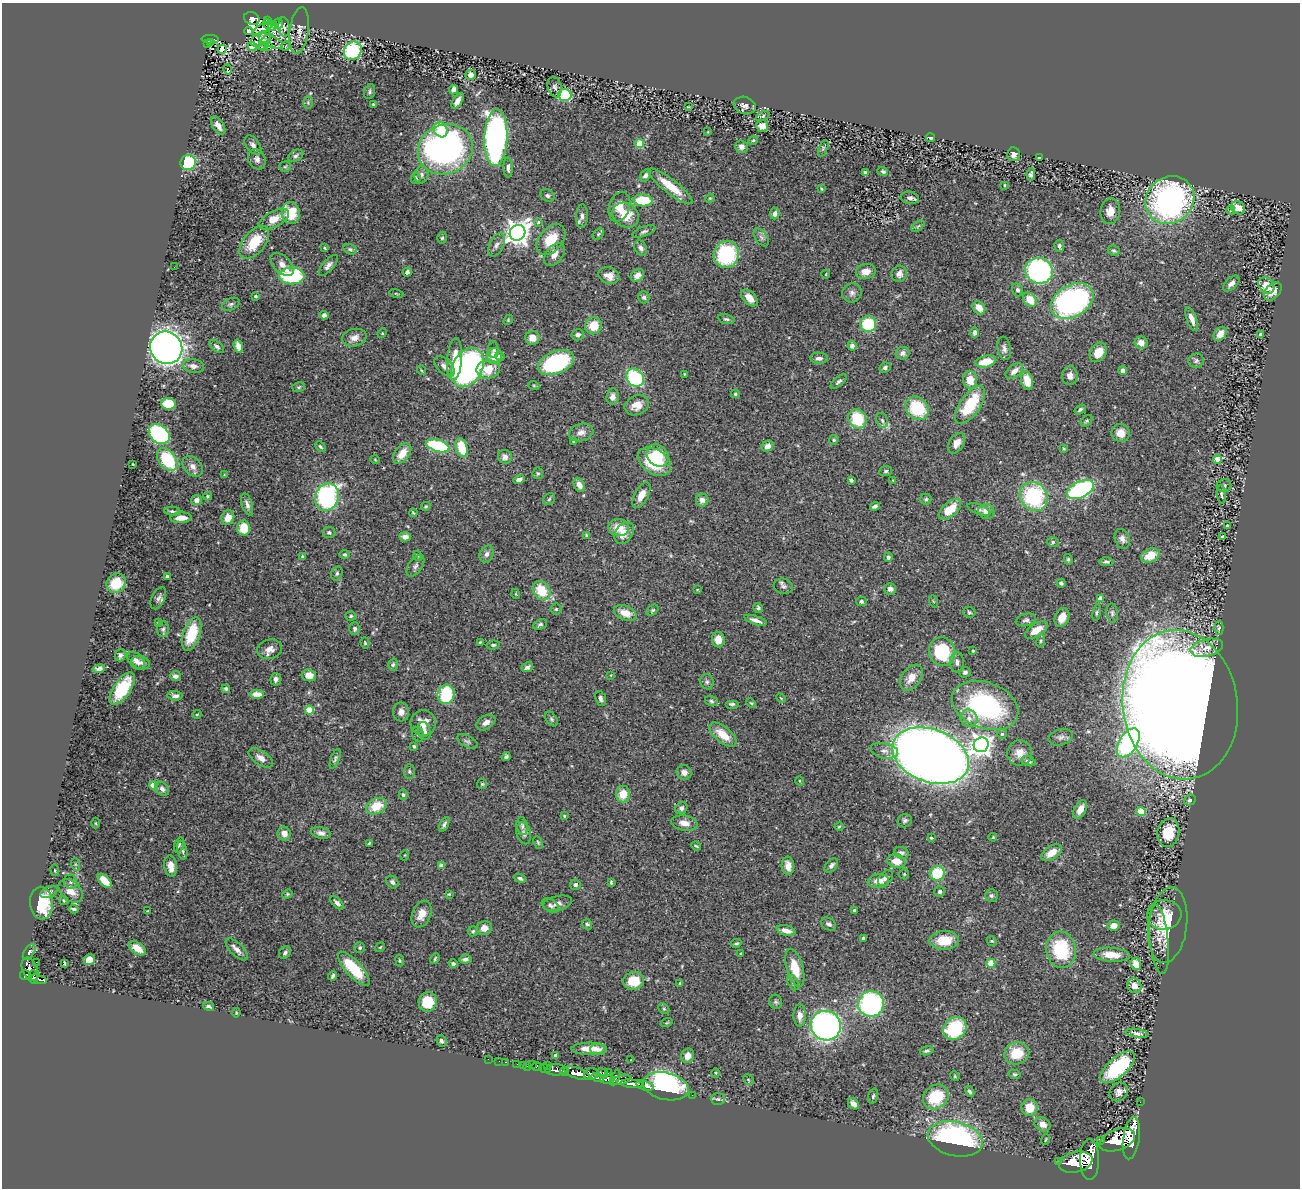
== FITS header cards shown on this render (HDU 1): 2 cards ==
NAXIS1  =                 1298
NAXIS2  =                 1186

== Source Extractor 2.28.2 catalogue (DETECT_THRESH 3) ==
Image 1298 x 1186 px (HDU 1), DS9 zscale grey, 1 PNG px = 1 image px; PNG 1302 x 1190 px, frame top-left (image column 1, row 1186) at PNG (2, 3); each listed source drawn as its Kron ellipse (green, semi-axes under 4 px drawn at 4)
Background 0.804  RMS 0.031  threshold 0.092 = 3 sigma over >= 5 px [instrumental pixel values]
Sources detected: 501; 1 with non-positive FLUX_AUTO (blend fragments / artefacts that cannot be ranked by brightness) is neither listed nor drawn; the other 500 listed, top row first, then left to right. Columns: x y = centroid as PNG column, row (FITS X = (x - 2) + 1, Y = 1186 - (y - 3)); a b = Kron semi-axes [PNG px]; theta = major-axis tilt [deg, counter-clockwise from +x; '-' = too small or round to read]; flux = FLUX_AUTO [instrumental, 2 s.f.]
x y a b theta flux
252 18 8 6 -18 280
267 20 3 2 - 2.1
267 24 5 2 - 1.8
279 24 5 4 - 1.1
272 26 5 3 - 1.4
284 27 9 5 -83 3.9
263 28 12 3 29 4.7
249 31 4 4 - 2.5
299 31 23 9 82 17
210 39 9 3 -2 120
261 39 11 6 30 7.7
271 41 13 5 -26 8.2
211 42 3 2 - 8.3
264 42 9 3 53 3.2
207 44 3 3 - 25
252 46 5 4 - 33
286 46 5 3 - 1.8
263 47 5 2 - 2.3
269 47 3 3 - 60
222 49 4 4 - 37
353 51 10 8 49 160
228 69 5 3 - 48
471 75 5 5 - 12
555 87 10 7 -76 6.7
453 89 5 4 - 8
370 92 7 5 71 4.2
565 95 6 6 - 120
458 101 9 4 58 11
308 103 6 5 - 3.5
373 104 3 2 - 2.1
745 105 11 8 -19 11
688 107 3 2 - 1.4
763 116 7 4 28 3.5
218 126 10 5 -57 16
762 126 6 6 - 14
441 130 8 6 -56 50
708 132 4 2 - 1.3
496 138 28 11 87 830
931 138 4 3 - 5.2
753 140 5 4 - 2.6
639 144 4 4 - 72
253 145 11 6 -53 10
741 147 6 6 - 8.1
823 148 9 4 68 3.3
445 149 28 24 24 810
1014 154 7 6 - 11
296 156 8 5 27 5.2
1039 157 3 2 - 1.9
257 159 10 8 -65 10
188 163 8 7 - 130
285 167 6 5 - 3.5
508 168 10 4 -89 7.9
883 171 5 4 - 4
865 173 4 3 - 3.1
1031 174 6 4 83 5
421 175 9 7 79 7.2
645 175 7 4 53 7.2
416 178 5 4 - 3.7
1004 185 4 2 - 1.8
670 186 27 7 -38 45
821 189 4 3 - 2.4
547 195 7 5 -33 4.9
710 198 5 3 - 2.1
910 198 9 6 -10 7.5
643 200 9 6 -4 73
1170 200 25 23 39 570
619 207 15 10 72 23
1238 208 7 6 - 22
1231 210 4 3 - 1.7
1110 211 13 9 84 21
291 213 11 9 -83 65
775 213 6 4 89 7.1
625 215 14 11 -37 51
582 216 12 6 87 8.8
274 219 16 8 28 32
538 222 4 4 - 3.2
918 226 7 4 37 3.7
644 231 12 5 21 5.3
518 233 8 7 - 2000
598 234 6 4 42 3.4
761 237 10 6 -53 7.2
442 238 6 4 72 3.8
551 239 17 11 49 48
254 242 19 11 51 67
497 245 12 7 64 10
1059 246 6 5 - 5.4
325 248 4 3 - 2.1
641 248 8 6 -63 7.6
350 249 7 5 -19 4
1114 251 6 5 - 3.9
726 254 13 12 - 170
554 255 13 8 52 13
282 264 14 8 -46 15
328 265 13 5 48 9.1
174 267 2 2 - 1.4
1039 271 14 12 -18 370
407 272 4 4 - 5.3
866 272 10 7 10 19
826 274 4 3 - 1.4
899 274 8 7 - 11
637 275 7 5 40 13
292 276 13 8 0 190
609 276 11 8 -16 19
1231 284 10 5 44 9
1266 285 9 7 -48 28
1017 290 6 5 - 5.8
1273 291 11 7 48 19
852 293 10 9 - 9.3
396 294 7 3 -9 2.5
255 296 3 3 - 3.9
644 297 6 5 - 5.1
749 298 10 6 -45 17
1030 300 8 6 -51 34
1072 301 23 16 29 490
231 304 9 6 23 5.1
979 308 7 5 -48 21
324 315 4 4 - 7.6
726 319 8 5 -14 4.7
1192 319 13 5 -69 15
508 320 5 4 - 2.4
868 324 8 8 - 100
594 326 9 8 - 37
975 332 6 4 -90 6.7
382 333 5 4 - 2.3
1220 334 8 5 54 17
1261 334 4 3 - 4.3
578 335 6 5 - 6.3
354 338 12 8 13 16
533 338 7 7 - 17
1141 343 6 6 - 16
217 346 8 5 -40 6.1
238 346 7 4 -71 17
852 346 4 4 - 7.6
166 348 16 15 - 1500
1004 348 12 6 -80 8.5
493 350 8 5 -84 4.6
1098 352 10 7 59 32
903 353 7 6 - 6.7
494 356 8 7 - 31
500 356 5 4 - 5.6
819 358 9 5 -3 9
455 359 21 7 86 32
986 361 10 5 13 41
1196 361 7 7 - 6
556 363 19 11 22 250
193 366 11 7 -8 14
444 366 12 7 -42 13
467 368 21 15 62 560
885 368 6 5 - 6
488 369 12 9 4 46
421 370 5 3 - 1.9
1123 370 4 4 - 13
1014 371 10 6 39 15
684 374 4 3 - 1.8
1070 376 9 8 - 11
635 378 10 8 -45 160
970 380 9 7 -81 31
1027 381 10 5 -78 33
839 382 10 4 41 5
534 386 5 3 - 2.3
299 387 6 5 - 3.5
735 394 4 4 - 4.4
613 397 8 6 85 11
168 404 7 5 -3 79
637 405 12 9 22 23
970 405 22 10 55 93
917 408 12 10 -46 100
1080 409 6 4 33 4
857 419 10 8 -58 87
882 420 8 5 -72 5.6
1087 421 7 4 41 3.6
581 432 12 8 14 14
1121 433 9 9 - 22
159 434 11 8 -39 260
834 440 5 4 - 3
573 442 3 3 - 2.3
957 443 11 7 57 17
438 446 12 6 -16 170
767 446 6 5 - 11
320 447 6 3 -45 3.4
462 448 10 5 -73 63
1064 449 4 3 - 1.9
402 453 12 7 52 25
658 455 12 10 -46 58
505 457 7 7 - 11
167 459 13 8 -53 120
1218 459 4 4 - 49
375 460 4 3 - 1.7
654 462 18 12 -33 110
133 464 3 2 - 1.4
193 466 12 8 -46 12
886 471 6 5 - 3.8
538 473 6 5 - 3.2
224 475 3 3 - 1.5
519 480 5 4 - 11
851 480 4 3 - 4.1
893 480 3 3 - 1.4
579 485 7 5 -61 15
1224 485 7 6 - 4.8
1080 490 15 8 26 320
1221 494 9 4 -85 3.6
641 495 14 7 61 22
208 496 4 4 - 2.2
1034 496 15 13 -52 200
327 497 14 11 72 310
549 499 6 5 - 3.7
926 499 5 5 - 3.4
197 500 5 5 - 11
702 500 6 6 - 9.1
247 504 11 5 -73 8.3
426 506 5 4 - 2.9
875 506 5 3 - 5.9
950 509 13 7 41 49
979 509 12 5 -22 5.7
172 511 8 4 -5 4.1
986 511 8 7 - 17
413 513 4 3 - 2.1
181 518 10 5 3 20
228 518 7 6 - 22
1227 526 3 3 - 2.7
619 527 10 8 -9 32
244 528 7 6 - 42
329 532 6 5 - 5.3
624 533 12 8 56 24
586 535 4 4 - 2.6
405 537 6 4 -4 13
1222 537 4 3 - 4.9
1122 539 10 7 -70 8.8
1053 542 6 5 - 4.1
345 554 5 4 - 3.7
487 554 8 6 65 8.2
1150 555 9 6 23 40
418 556 5 3 - 1.9
302 557 3 3 - 2.5
888 557 4 4 - 4.2
1068 559 5 4 - 3.1
1106 562 7 4 -2 4.5
415 566 12 7 55 8.1
337 573 7 5 74 4.9
167 577 4 3 - 5.9
116 583 10 9 - 55
1061 583 4 3 - 3.7
783 586 10 7 -15 6.9
890 589 6 6 - 8.2
697 590 4 2 - 1.5
542 591 10 8 -54 57
516 594 5 3 - 1.8
158 598 12 6 63 7.8
1100 598 4 4 - 19
861 601 5 5 - 5.4
933 601 6 4 -71 2
758 608 5 4 - 3.8
556 609 5 5 - 3.5
653 610 7 4 40 3.1
969 612 6 5 - 3.5
625 613 12 7 -21 25
1097 613 8 4 79 4
1112 613 10 5 -83 5.7
351 616 5 4 - 2.6
1062 617 9 7 64 24
756 620 12 4 -18 11
1026 620 10 6 13 6.1
158 623 3 3 - 2.8
540 624 7 5 25 4.4
355 628 6 5 - 5.5
1219 628 7 4 89 4.2
163 629 8 6 88 4.8
1036 630 13 6 32 29
192 634 17 8 71 82
718 640 8 6 -82 22
1041 641 7 3 82 3.1
480 642 3 3 - 2
365 643 6 4 -73 2.3
493 645 6 4 9 3.3
1207 648 17 8 13 23
270 649 12 9 14 14
973 651 4 3 - 2.2
942 652 14 13 - 130
120 655 6 5 - 6
136 661 10 7 -46 9.9
957 662 10 7 -88 9.1
141 663 9 6 -17 8.8
393 665 6 4 73 3.6
527 667 6 4 27 6.9
99 669 6 4 9 6.7
965 672 6 5 - 5.6
309 675 7 6 - 21
611 675 4 3 - 1.8
175 676 5 4 - 9.2
911 678 14 9 55 25
276 679 6 5 - 7.1
707 682 7 7 - 5.3
122 689 18 8 56 85
226 689 4 4 - 4.5
257 694 7 4 0 26
446 694 10 8 83 100
175 696 7 4 -4 6.5
781 698 5 3 - 2
601 699 8 5 -72 5.9
711 701 7 5 -18 4
751 703 5 4 - 2.2
732 704 7 4 0 4.1
985 705 34 23 -20 340
1180 705 75 57 -82 6700
309 710 4 4 - 68
401 712 9 8 - 11
197 714 5 3 - 1.9
969 718 9 8 - 12
552 719 8 5 -54 4
486 722 10 6 33 12
423 723 13 12 - 25
424 731 9 6 -74 10
418 734 7 5 -71 5.1
1002 734 5 5 - 3.2
723 735 16 8 -39 38
1061 737 12 8 16 9
467 741 11 5 -28 5.8
1128 743 16 9 58 380
981 745 8 7 - 1400
414 746 4 4 - 3.4
884 751 14 7 -12 12
1020 753 13 12 - 22
931 756 40 26 -21 3400
506 757 5 4 - 4.5
261 758 14 7 -34 14
335 759 10 4 69 4.6
1028 761 8 4 -18 5.4
409 771 7 5 90 3.8
684 772 7 7 - 11
800 781 4 3 - 1.6
482 784 5 5 - 2.6
154 785 4 4 - 53
162 789 8 6 -52 8.5
623 794 8 7 - 33
403 795 5 4 - 3.8
1190 800 6 5 - 6.4
376 806 11 8 25 44
681 808 6 5 - 6.4
1080 809 10 6 62 20
1141 812 5 4 - 81
564 816 4 3 - 2.7
905 821 7 6 - 5.1
96 823 5 3 - 2
684 823 13 7 -8 17
444 824 8 4 64 4.8
522 826 9 5 -82 5.8
839 827 4 4 - 2.3
321 833 10 5 -13 8.2
524 833 11 7 -75 8.4
1168 833 14 11 79 51
284 834 7 6 - 16
993 837 4 3 - 1.8
931 838 4 3 - 2.2
538 842 6 4 -63 2.7
369 843 3 2 - 2.2
179 845 8 4 73 3.7
696 846 5 2 - 2.2
182 850 9 5 -77 5.9
901 853 7 5 -21 7.6
1051 853 11 6 33 25
405 855 5 3 - 1.6
896 861 9 6 -13 24
75 864 6 4 -71 2.9
831 865 8 5 49 7.1
171 866 11 6 -82 22
441 866 4 4 - 22
788 866 9 6 -87 19
55 870 5 3 - 1.7
937 873 7 7 - 90
904 874 5 5 - 2.5
520 878 6 4 -25 5.2
885 878 9 6 49 7.3
105 881 8 5 -47 34
878 881 11 6 7 23
70 882 7 6 - 6.3
392 882 7 5 -47 5.9
611 882 4 3 - 2.4
575 885 5 5 - 5.2
71 891 13 9 -44 22
49 892 9 5 23 6.6
940 892 5 5 - 5.7
287 894 5 4 - 2.6
449 894 4 3 - 2.1
991 895 6 6 - 4.6
64 900 5 4 - 2.8
41 903 16 11 -85 76
337 903 8 4 -45 7.7
557 903 15 7 13 9.7
550 906 9 6 -32 5.7
73 909 5 3 - 4.9
854 910 3 3 - 2.5
148 911 3 2 - 2.2
422 914 14 9 67 22
1164 915 17 14 7 34
587 924 5 5 - 4.6
829 924 8 6 -30 5.8
1113 925 6 5 - 20
1168 925 38 19 83 87
484 928 8 6 20 15
473 931 5 5 - 3
786 931 9 5 -15 16
863 938 3 3 - 2.8
944 940 15 9 0 51
1159 940 35 9 -84 26
992 941 5 4 - 2.6
736 943 5 3 - 2.9
380 947 5 3 - 1.9
137 948 9 5 -35 25
360 948 5 5 - 3.6
237 949 14 6 -45 12
1061 950 18 15 -81 120
29 952 9 5 56 5.4
285 953 7 5 46 6.2
741 953 3 2 - 1.5
1112 955 18 7 -5 35
89 959 6 5 - 16
435 959 5 3 - 2.6
465 959 6 4 6 6.2
400 960 6 3 -81 2.2
36 962 2 2 - 6.5
991 963 4 4 - 79
64 964 3 3 - 78
453 964 4 3 - 4.9
1136 964 6 5 - 30
795 968 20 8 -74 50
30 969 12 7 -66 800
354 969 22 7 -47 83
25 975 5 5 - 400
333 976 5 3 - 4.1
34 977 7 3 -85 310
39 979 8 4 -16 240
634 981 10 9 - 54
680 983 4 4 - 2.7
793 983 8 5 -63 5.4
1134 986 8 6 -51 23
428 1002 10 9 - 52
776 1002 7 6 - 3.7
871 1004 13 12 - 320
209 1006 5 4 - 4.1
664 1009 6 4 -44 3.6
236 1013 5 3 - 1.8
800 1016 11 6 -90 12
666 1023 6 3 19 2
826 1026 15 14 - 670
955 1028 12 10 45 150
1137 1033 11 4 -9 8.2
441 1041 6 5 - 4.5
589 1049 18 6 1 26
598 1050 8 5 -3 7
927 1051 7 4 15 4.4
1017 1053 12 11 - 55
556 1055 3 3 - 6
688 1056 7 6 - 15
488 1059 2 2 - 10
631 1060 2 2 - 1.5
499 1061 2 2 - 3.4
506 1062 3 2 - 15
517 1064 2 2 - 10
532 1064 3 2 - 11
523 1065 2 2 - 8.2
547 1065 2 2 - 41
528 1066 3 2 - 27
537 1067 5 4 - 180
1117 1067 21 9 41 160
545 1069 6 3 -22 150
556 1070 11 5 1 1400
564 1072 5 3 - 380
577 1073 13 5 -19 3600
603 1073 6 4 -28 230
608 1073 2 2 - 17
716 1073 4 3 - 2.1
591 1074 7 6 - 1300
1014 1074 6 4 -15 3.1
955 1076 5 4 - 2.4
598 1078 6 3 -18 580
615 1078 8 3 65 580
607 1079 7 4 4 540
621 1080 10 4 15 610
748 1080 6 4 -45 2.8
632 1084 11 4 -5 1600
645 1085 9 4 -16 1600
666 1086 23 13 -13 770
970 1091 6 3 -59 5.2
1119 1092 10 8 48 12
692 1095 2 2 - 10
873 1096 8 4 74 3.8
936 1097 14 11 38 89
718 1099 7 5 -2 4.6
1140 1102 2 2 - 7.2
853 1104 6 4 -47 8.9
1030 1108 8 8 - 36
1043 1124 8 6 -29 14
1131 1138 21 8 82 5900
955 1139 28 17 -13 460
1045 1140 5 2 - 1.7
1117 1140 19 10 20 6800
1101 1141 3 3 - 92
1089 1160 20 10 -90 5800
1059 1162 3 3 - 81
1076 1162 17 10 12 6500
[1 non-positive-flux detection neither listed nor drawn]